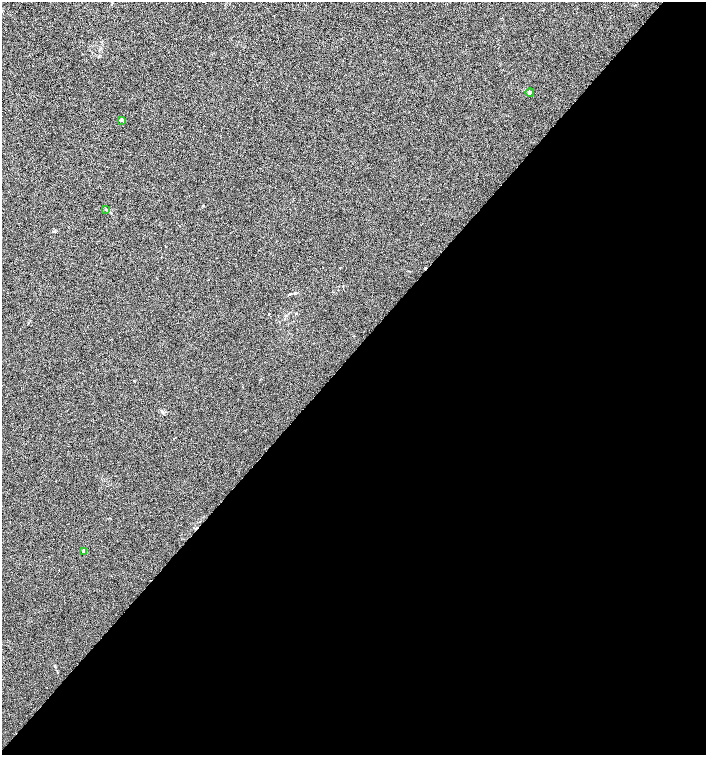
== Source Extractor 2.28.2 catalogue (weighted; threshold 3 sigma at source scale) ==
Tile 12 of 4 x 4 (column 4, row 3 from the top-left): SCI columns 4456-5863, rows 1506-3010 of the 6027 x 6025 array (HDU 1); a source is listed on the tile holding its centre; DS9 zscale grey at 2 x 2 block average (1 PNG px = mean of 2 x 2 image px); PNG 708 x 757 px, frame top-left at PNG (2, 2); each listed source drawn as its Kron ellipse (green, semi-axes under 4 px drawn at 4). Shown black and unused: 53% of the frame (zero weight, under 3 of 6 exposures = <1% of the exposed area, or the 3 px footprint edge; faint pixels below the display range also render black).
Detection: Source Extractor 2.28.2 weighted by HDU 2 'WHT'; one run over the whole footprint, this tile lists its part. Background 8.72e-04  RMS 0.0025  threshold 0.0103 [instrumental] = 3 sigma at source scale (4.09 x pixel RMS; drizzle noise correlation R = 1.36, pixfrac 0.8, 0.0396/0.0396 arcsec/px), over >= 5 px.
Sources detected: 5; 1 cosmic-ray / hot-pixel residue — neither listed nor drawn; the other 4 listed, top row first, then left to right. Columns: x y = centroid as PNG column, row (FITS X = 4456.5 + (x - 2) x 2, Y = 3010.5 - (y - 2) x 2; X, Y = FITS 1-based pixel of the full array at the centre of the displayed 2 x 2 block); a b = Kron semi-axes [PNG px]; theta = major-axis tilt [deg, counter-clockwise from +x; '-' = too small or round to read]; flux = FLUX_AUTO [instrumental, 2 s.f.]
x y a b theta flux
530 92 4 3 - 0.6
121 120 4 3 - 0.8
106 209 3 2 - 0.33
84 551 4 3 - 0.62